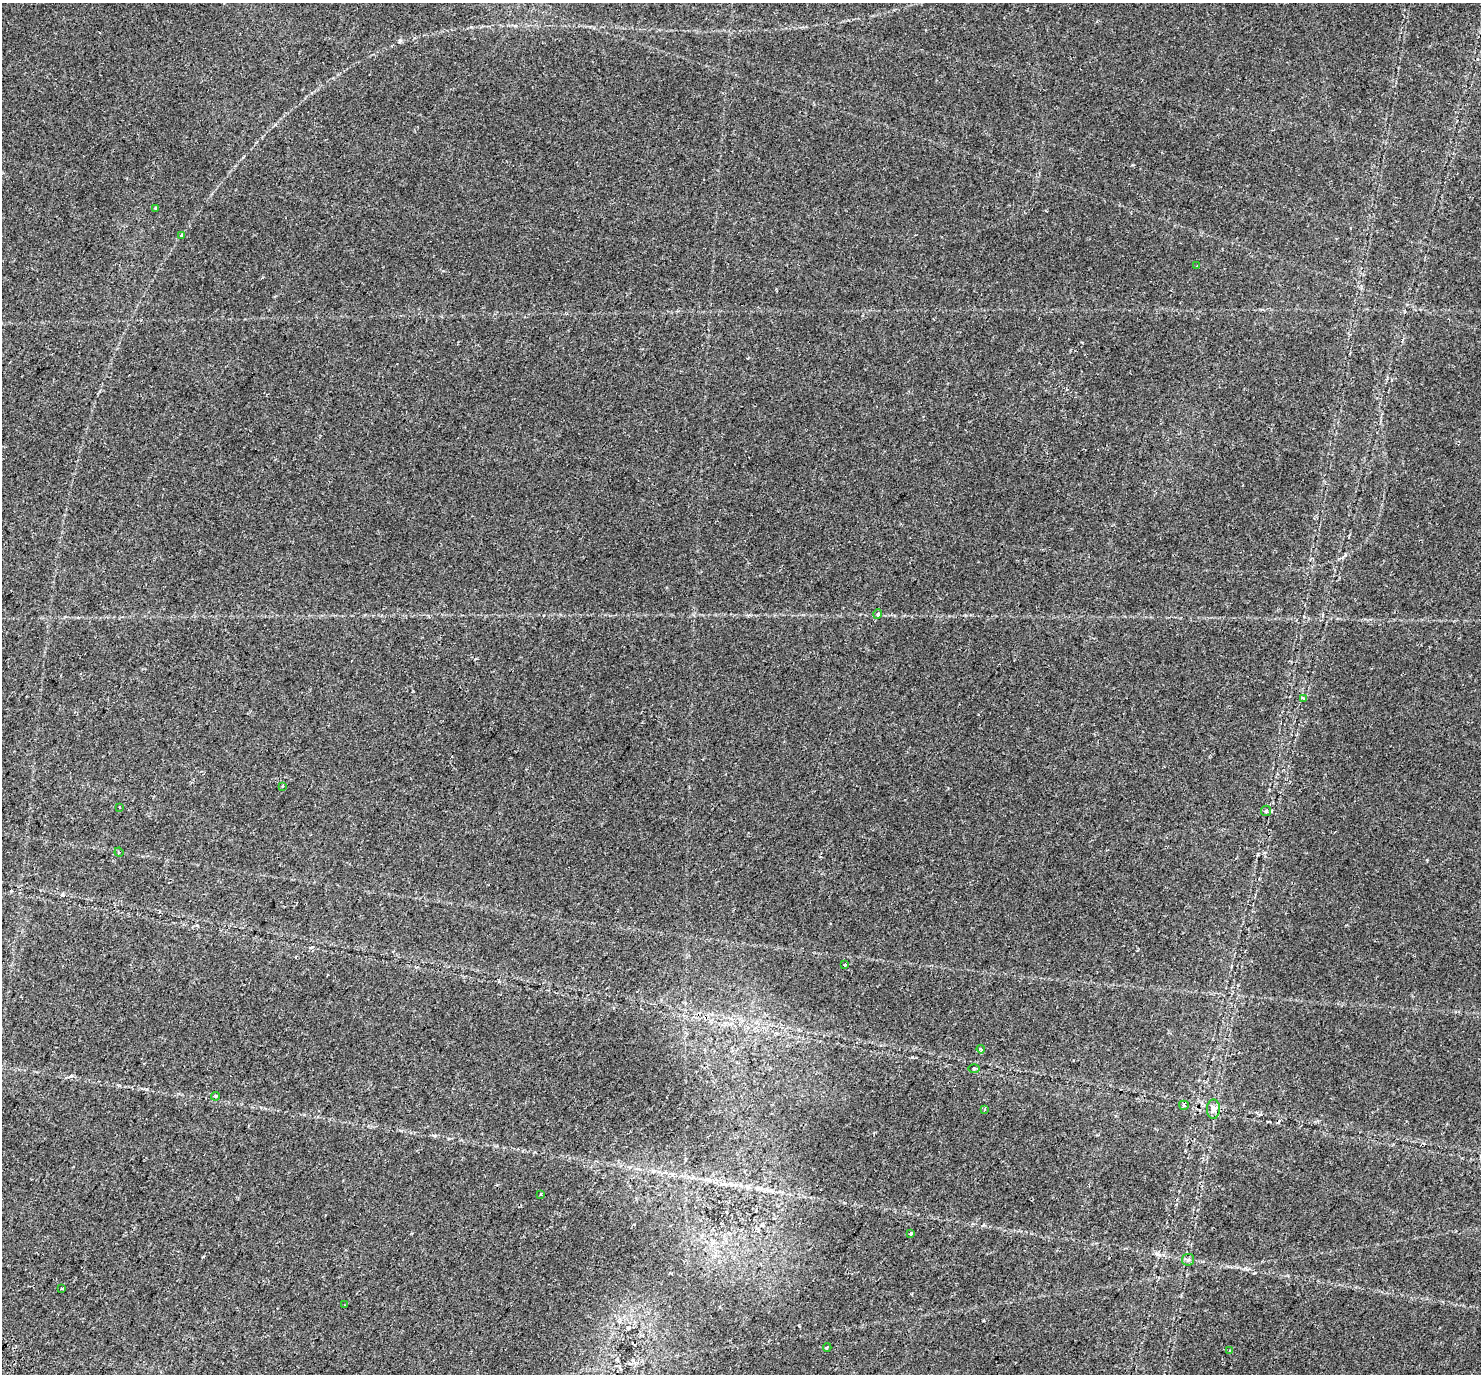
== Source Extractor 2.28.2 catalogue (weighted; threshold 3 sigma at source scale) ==
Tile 7 of 4 x 4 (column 3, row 2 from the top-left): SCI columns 3036-4514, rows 3095-4466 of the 6064 x 6124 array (HDU 1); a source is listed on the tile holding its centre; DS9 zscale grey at full resolution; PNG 1483 x 1376 px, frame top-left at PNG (2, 3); each listed source drawn as its Kron ellipse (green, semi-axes under 4 px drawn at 4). Shown black and unused: <1% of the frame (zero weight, under 2 of 3 exposures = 5% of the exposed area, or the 3 px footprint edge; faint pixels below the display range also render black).
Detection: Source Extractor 2.28.2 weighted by HDU 2 'WHT'; one run over the whole footprint, this tile lists its part. Background 0.0356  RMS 0.004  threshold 0.0179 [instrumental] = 3 sigma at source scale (4.5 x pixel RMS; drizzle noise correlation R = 1.50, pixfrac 1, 0.0396/0.0396 arcsec/px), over >= 5 px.
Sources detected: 27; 4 cosmic-ray / hot-pixel residue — neither listed nor drawn; the other 23 listed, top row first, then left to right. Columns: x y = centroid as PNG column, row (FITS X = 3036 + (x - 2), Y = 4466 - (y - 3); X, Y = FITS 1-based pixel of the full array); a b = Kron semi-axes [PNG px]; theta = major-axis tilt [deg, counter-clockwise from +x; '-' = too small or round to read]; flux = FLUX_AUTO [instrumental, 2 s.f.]
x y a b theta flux
155 208 3 2 - 0.8
182 235 3 3 - 1.5
1196 266 3 2 - 0.29
878 614 5 4 - 0.84
1303 698 4 3 - 0.62
283 786 3 3 - 0.85
119 807 3 2 - 0.28
1266 811 5 5 - 0.68
119 852 5 4 - 0.52
845 965 4 2 - 0.31
981 1049 4 3 - 0.6
974 1068 5 3 - 0.47
215 1096 4 4 - 0.78
1184 1105 5 4 - 0.6
1213 1109 10 6 89 2.3
984 1110 4 3 - 0.55
541 1194 3 3 - 0.55
911 1233 3 3 - 1.7
1188 1260 6 5 - 0.78
62 1288 4 2 - 0.69
345 1305 3 2 - 0.26
827 1347 4 3 - 0.83
1230 1350 3 3 - 0.44
Unlisted compact peaks at least as high as the median listed source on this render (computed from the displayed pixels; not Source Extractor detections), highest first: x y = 62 895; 400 40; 71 1076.